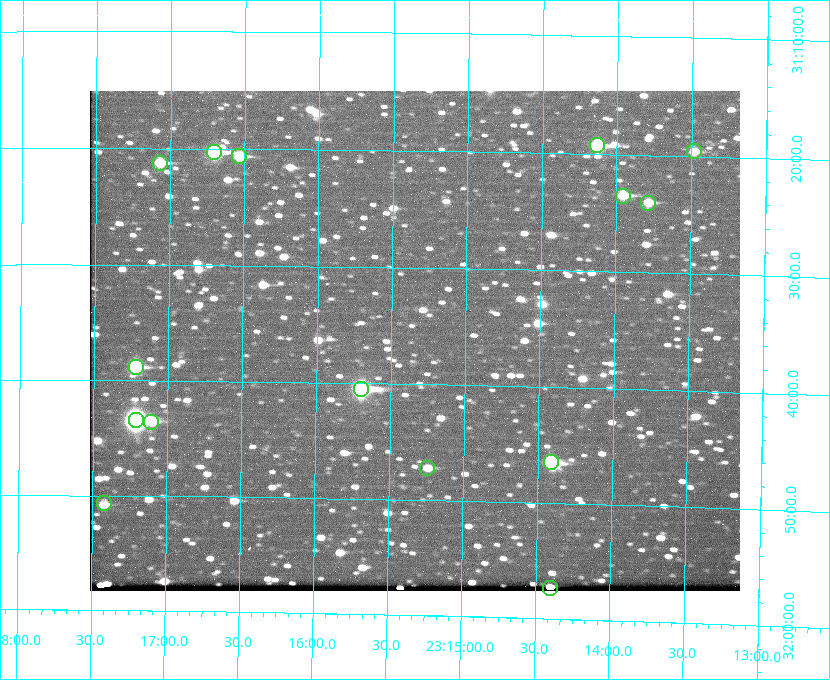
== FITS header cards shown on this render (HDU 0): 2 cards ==
NAXIS1  =                  650 / Width of table row in bytes
NAXIS2  =                  500 / Number of rows in table

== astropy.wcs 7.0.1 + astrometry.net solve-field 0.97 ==
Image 650 x 500 px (HDU 0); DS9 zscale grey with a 90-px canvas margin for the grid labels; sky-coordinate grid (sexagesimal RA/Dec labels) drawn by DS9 from the SOLVED WCS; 15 Tycho-2 reference stars matched to detected sources circled (green)
Header WCS: none
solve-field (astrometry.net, Tycho-2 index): SOLVED blind (the file carries no WCS)
Solved WCS: RA---TAN-SIP/DEC--TAN-SIP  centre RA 23:15:20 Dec +31:36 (348.84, +31.60 deg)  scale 5.16 arcsec/px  FOV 55.9' x 43.0'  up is +179 deg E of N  parity flipped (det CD > 0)
(file carries no celestial WCS; the grid is the blind solution)
Tycho-2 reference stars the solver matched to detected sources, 15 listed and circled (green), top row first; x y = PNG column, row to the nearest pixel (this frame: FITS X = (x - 90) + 1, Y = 500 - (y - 91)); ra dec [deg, ICRS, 3 dp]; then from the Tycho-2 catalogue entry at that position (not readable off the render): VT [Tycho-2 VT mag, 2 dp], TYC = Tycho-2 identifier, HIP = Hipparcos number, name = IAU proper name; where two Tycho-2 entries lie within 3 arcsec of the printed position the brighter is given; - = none
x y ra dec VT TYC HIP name
597 145 348.533 +31.321 8.95 2751-241-1 - -
694 151 348.371 +31.327 10.64 2751-1121-1 - -
214 152 349.176 +31.338 8.87 2752-38-1 - -
239 156 349.134 +31.344 10.32 2752-30-1 - -
160 163 349.268 +31.354 10.15 2752-13-1 - -
623 196 348.489 +31.392 10.19 2751-871-1 - -
648 203 348.446 +31.401 10.83 2751-661-1 - -
136 367 349.305 +31.647 9.68 2752-19-1 - -
361 389 348.924 +31.676 7.66 2752-472-1 114838 -
136 420 349.304 +31.724 8.18 2752-1095-1 114975 -
151 422 349.277 +31.726 11.07 2752-324-1 - -
551 462 348.603 +31.774 10.34 2751-877-1 - -
427 468 348.810 +31.787 10.96 2752-75-1 - -
104 503 349.356 +31.845 11.03 2752-240-1 - -
550 588 348.600 +31.955 10.66 2755-75-1 - -